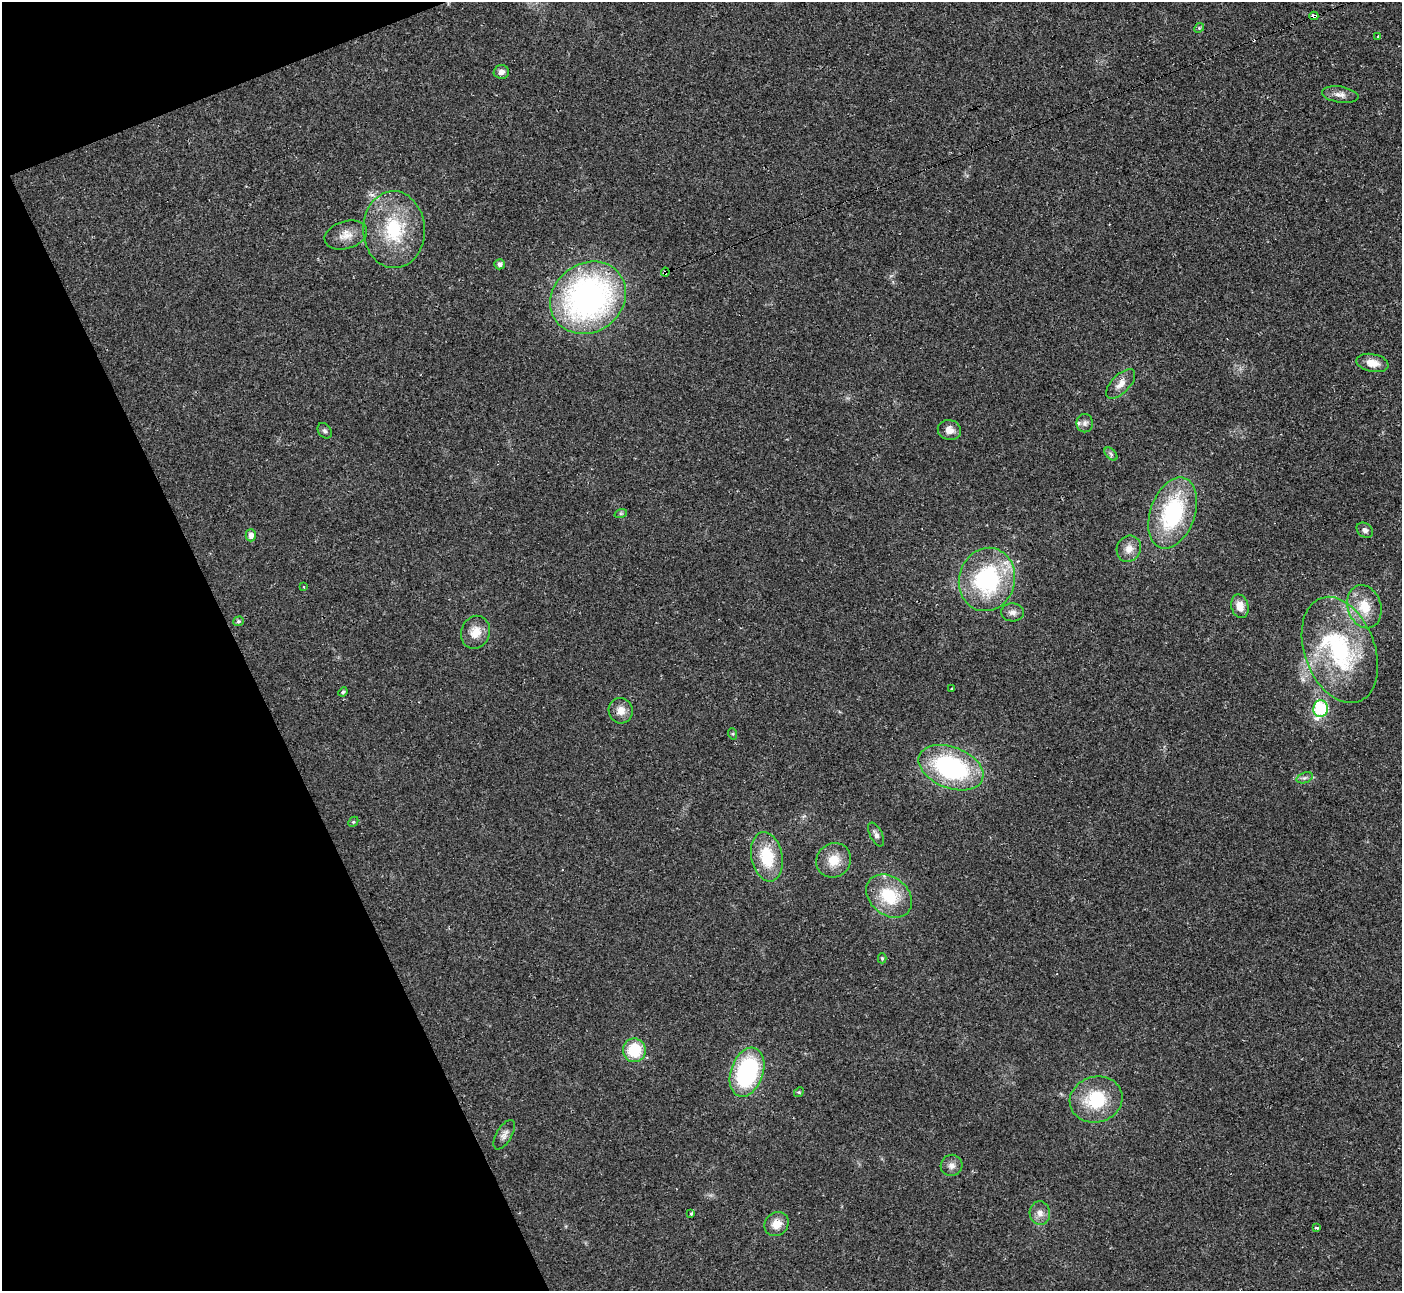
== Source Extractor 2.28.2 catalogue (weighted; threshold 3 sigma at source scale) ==
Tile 5 of 4 x 4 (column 1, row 2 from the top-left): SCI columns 7-1406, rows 2729-4017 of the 5604 x 5592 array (HDU 1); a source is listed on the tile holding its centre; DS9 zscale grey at full resolution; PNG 1404 x 1293 px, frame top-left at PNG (2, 2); each listed source drawn as its Kron ellipse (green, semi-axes under 4 px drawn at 4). Shown black and unused: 19% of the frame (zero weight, under 2 of 3 exposures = <1% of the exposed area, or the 3 px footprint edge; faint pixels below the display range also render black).
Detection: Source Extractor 2.28.2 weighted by HDU 2 'WHT'; one run over the whole footprint, this tile lists its part. Background 0.0258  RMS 0.0039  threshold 0.0177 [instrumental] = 3 sigma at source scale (4.5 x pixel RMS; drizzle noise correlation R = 1.50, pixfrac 1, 0.05/0.05 arcsec/px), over >= 5 px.
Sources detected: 56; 2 cosmic-ray / hot-pixel residue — neither listed nor drawn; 2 inside a brighter listed object's ellipse — not listed separately; the other 52 listed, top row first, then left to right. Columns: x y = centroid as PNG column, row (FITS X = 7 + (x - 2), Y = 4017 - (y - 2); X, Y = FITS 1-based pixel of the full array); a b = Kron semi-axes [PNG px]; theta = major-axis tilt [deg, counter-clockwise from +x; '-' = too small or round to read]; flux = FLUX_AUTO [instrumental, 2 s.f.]
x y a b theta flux
1314 16 4 3 - 14
1199 28 5 4 - 0.51
1378 36 3 2 - 1.2
501 72 7 7 - 1.9
1340 95 18 8 -9 2.7
394 230 38 31 -88 28
346 235 22 13 17 5
500 264 5 5 - 1.3
665 272 4 3 - 1.6
588 298 40 34 37 130
1372 363 16 9 -11 4.7
1121 384 18 9 45 3.6
1085 423 9 8 - 1.5
949 430 12 10 -14 2.8
325 431 8 6 -55 1
1111 454 8 4 -46 0.86
621 513 6 4 18 0.56
1173 513 37 22 70 41
1365 530 9 7 -37 1.6
251 535 6 5 - 2.2
1129 549 13 12 - 3.7
987 579 32 28 75 48
304 587 3 3 - 0.9
1240 606 12 8 -76 4.1
1364 607 22 16 -72 11
1013 612 11 9 -2 2.1
238 621 5 5 - 0.63
475 632 16 14 70 5.6
1340 650 55 35 -70 51
951 688 3 3 - 0.57
343 692 5 4 - 0.78
1321 709 8 7 - 34
621 711 13 12 - 3.7
733 734 6 4 -72 0.47
951 768 34 20 -21 57
1305 778 8 5 19 1.1
353 822 6 4 45 0.52
876 834 13 6 -63 1.5
767 857 25 15 -78 16
834 860 18 16 44 6.8
889 896 25 19 -38 16
882 958 5 4 - 0.54
634 1050 12 11 - 14
747 1072 25 16 70 49
799 1092 5 4 - 0.48
1096 1099 26 23 16 20
504 1135 16 7 59 2.2
951 1165 11 10 - 2.4
691 1213 3 3 - 1.6
1040 1213 12 10 -85 2.9
777 1224 13 11 40 4.6
1316 1228 4 3 - 3
Overlapping masked pixels (flux is a lower limit): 2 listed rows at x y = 1314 16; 665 272